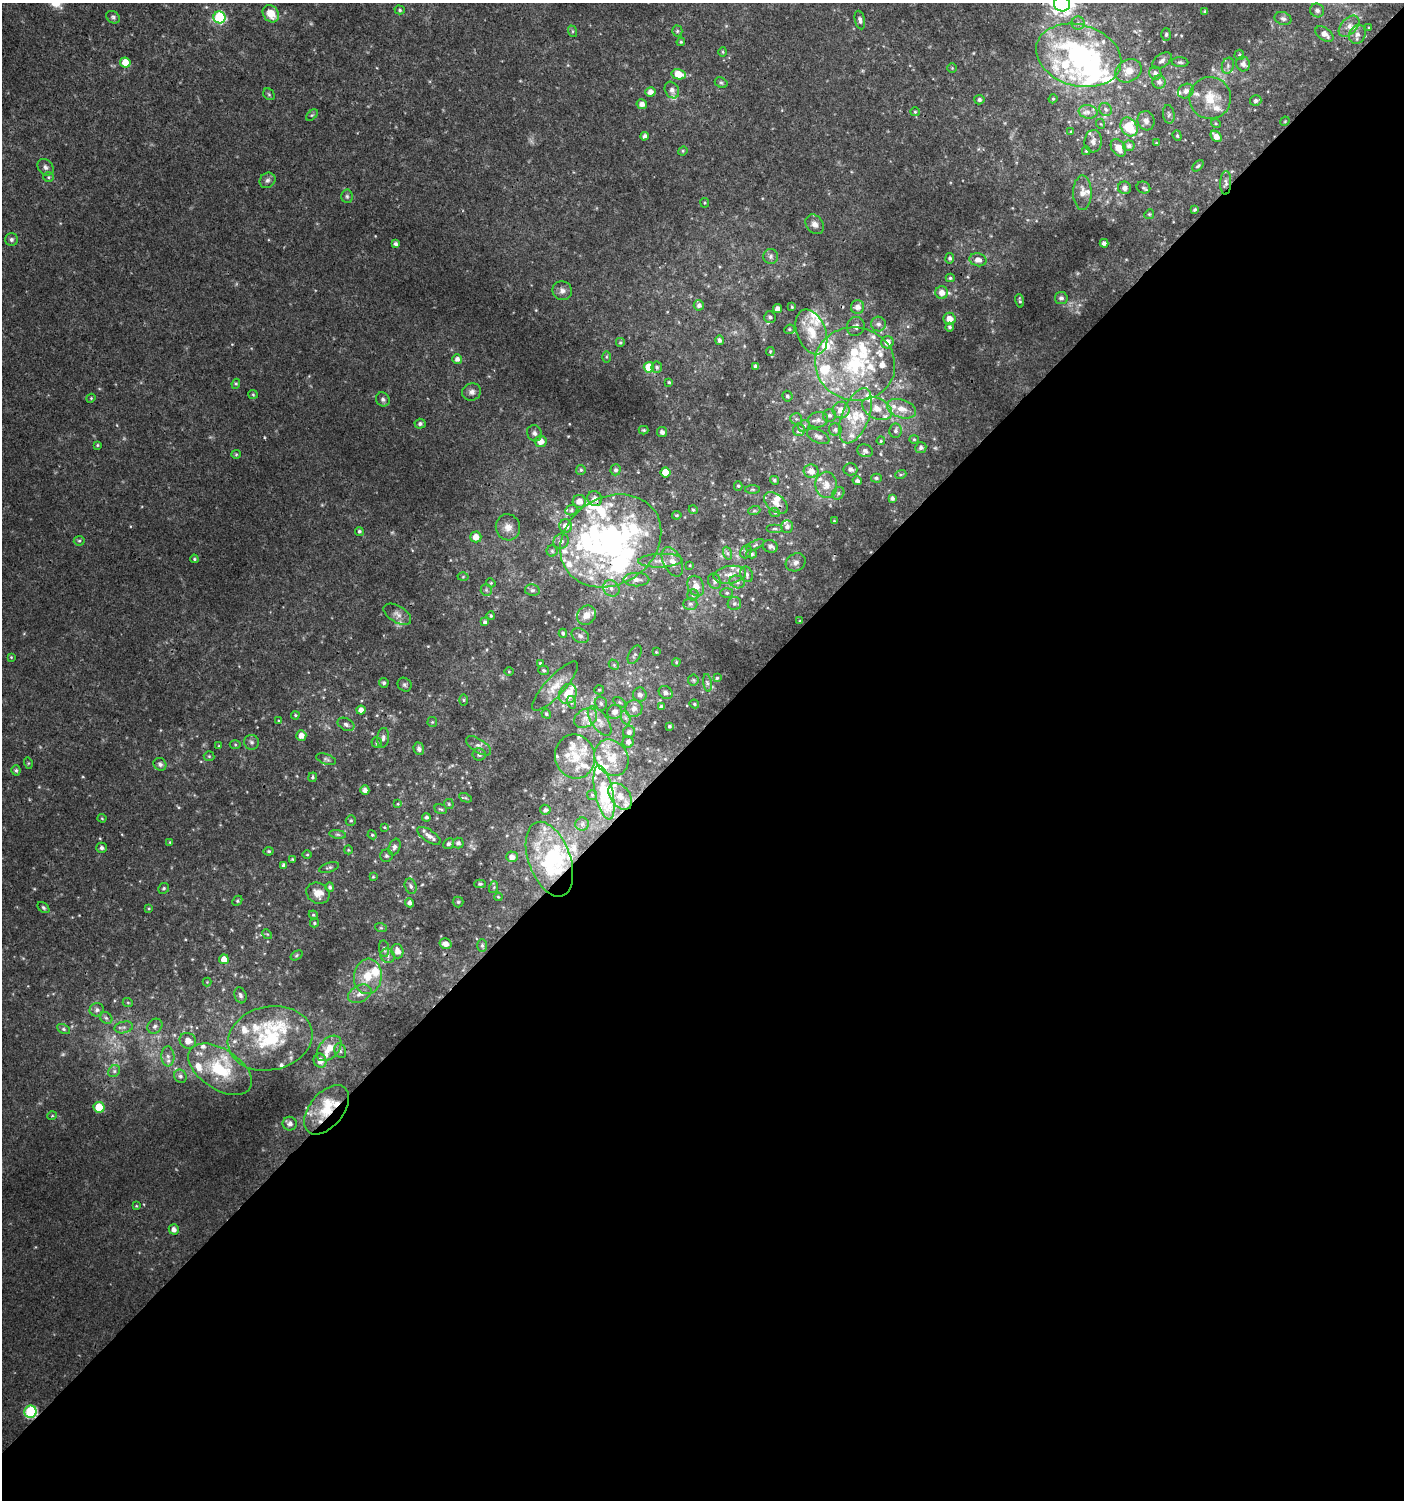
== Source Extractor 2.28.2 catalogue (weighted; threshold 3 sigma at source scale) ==
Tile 15 of 4 x 4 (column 3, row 4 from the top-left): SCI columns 3011-4412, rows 33-1530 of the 6060 x 6084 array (HDU 1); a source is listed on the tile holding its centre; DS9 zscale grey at full resolution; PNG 1406 x 1502 px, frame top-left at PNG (2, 3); each listed source drawn as its Kron ellipse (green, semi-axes under 4 px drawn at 4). Shown black and unused: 51% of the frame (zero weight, under 3 of 4 exposures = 4% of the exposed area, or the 3 px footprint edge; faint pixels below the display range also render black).
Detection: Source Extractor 2.28.2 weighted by HDU 2 'WHT'; one run over the whole footprint, this tile lists its part. Background 0.00437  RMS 0.0021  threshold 0.00962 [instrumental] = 3 sigma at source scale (4.5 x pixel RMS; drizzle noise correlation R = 1.50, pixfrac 1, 0.0396/0.0396 arcsec/px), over >= 5 px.
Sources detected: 419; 2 too faint to see at this stretch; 3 inside a brighter object's white glare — neither listed nor drawn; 77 inside a brighter listed object's ellipse — not listed separately; the other 337 listed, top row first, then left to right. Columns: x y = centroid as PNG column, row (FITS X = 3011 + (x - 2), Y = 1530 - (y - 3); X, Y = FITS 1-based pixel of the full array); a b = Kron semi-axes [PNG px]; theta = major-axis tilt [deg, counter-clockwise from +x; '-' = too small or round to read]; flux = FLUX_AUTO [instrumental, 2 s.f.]
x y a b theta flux
1062 4 8 7 - 120
400 10 5 4 - 0.36
1317 10 7 6 - 0.88
1205 11 4 3 - 0.31
271 14 9 7 -52 3.1
113 17 7 5 -36 0.46
219 17 6 6 - 22
1283 19 8 6 -22 0.66
860 20 9 5 -77 0.68
1078 23 6 6 - 0.69
1349 26 12 8 46 1.6
1369 28 4 3 - 0.21
572 31 6 4 -72 0.29
677 31 5 5 - 0.36
1324 34 10 6 -36 1.6
1357 34 10 8 64 1.2
1166 35 6 5 - 0.41
681 42 4 4 - 0.25
723 52 5 3 - 0.22
1079 55 43 30 -16 41
1239 55 5 5 - 0.28
1162 60 11 6 36 0.79
125 62 5 5 - 3
1180 62 8 5 -1 0.44
1243 64 7 6 - 0.98
1228 66 8 6 72 0.71
952 68 4 4 - 0.22
1129 71 14 11 30 2.7
1155 73 6 6 - 0.76
679 74 7 5 -13 4.5
1159 82 6 6 - 0.8
721 83 7 5 -27 0.37
672 90 9 6 -61 1
1186 91 8 7 - 1.1
650 92 5 5 - 1.3
269 94 6 5 - 0.33
1210 98 21 21 - 5.3
1053 99 5 4 - 0.28
979 100 5 4 - 0.52
1256 100 6 5 - 0.58
642 104 5 5 - 1.1
1105 109 7 6 - 0.56
915 112 5 4 - 0.3
1088 112 9 6 -8 1
1169 114 9 6 -82 0.55
312 115 7 4 44 0.35
1146 121 10 8 -72 1.1
1285 121 5 4 - 0.2
1216 123 5 4 - 0.25
1101 124 5 3 - 0.18
1129 127 10 8 -55 8
1071 132 4 3 - 0.31
645 136 4 4 - 0.59
1177 136 5 4 - 0.29
1216 136 6 4 -48 1.6
1093 141 11 8 86 1.1
1156 143 3 2 - 0.16
1129 146 6 5 - 0.51
1118 148 9 6 -54 2
683 151 5 4 - 0.24
1086 151 4 4 - 0.29
1198 166 7 4 45 0.32
46 167 9 7 -49 0.83
48 177 5 5 - 0.34
267 180 8 7 - 0.7
1226 183 12 5 88 0.73
1125 188 6 6 - 0.8
1143 188 7 6 - 0.4
1082 193 17 9 -90 1.7
347 196 7 5 -86 0.47
705 203 4 4 - 0.23
1195 209 4 3 - 0.33
1149 214 5 4 - 0.27
815 224 10 8 -51 1.2
11 239 6 6 - 0.54
1104 243 4 4 - 0.73
395 244 4 4 - 0.64
771 256 7 7 - 0.65
950 258 5 4 - 0.39
978 260 8 6 -12 1.5
950 278 4 4 - 0.31
562 291 10 9 - 1.1
942 293 6 6 - 1.6
1061 298 6 6 - 0.67
1020 301 7 3 -78 0.34
699 305 5 5 - 0.69
792 307 4 4 - 0.25
857 307 7 6 - 1.3
777 309 5 4 - 0.87
770 317 6 5 - 0.51
949 319 6 6 - 2
878 324 7 7 - 0.79
856 326 9 8 - 0.78
950 327 4 4 - 0.43
789 329 5 4 - 0.32
811 332 23 14 -68 4.9
719 340 5 4 - 0.66
887 342 6 6 - 1.6
620 343 5 5 - 0.36
770 351 4 4 - 0.2
606 357 6 4 -90 0.3
457 359 5 4 - 0.89
855 364 40 36 -12 22
756 366 4 4 - 0.68
649 367 5 5 - 6.1
657 367 5 5 - 0.41
669 382 3 3 - 0.26
236 384 5 4 - 0.29
472 392 9 8 - 0.95
253 394 5 4 - 0.26
787 396 5 5 - 0.47
91 398 4 3 - 0.23
383 399 7 6 - 0.58
877 409 16 10 -26 2.5
902 409 15 9 -18 2.5
841 410 8 8 - 2
829 415 7 6 - 0.59
856 416 29 13 69 5.6
796 419 6 5 - 0.43
818 420 10 8 9 1.2
420 424 5 5 - 0.53
804 426 6 5 - 0.51
644 430 5 4 - 0.26
799 430 6 6 - 0.92
835 430 6 6 - 0.59
896 431 7 6 - 0.6
662 432 5 5 - 0.53
534 433 8 7 - 0.81
818 436 12 6 -26 1
914 439 4 4 - 0.23
541 441 6 6 - 2
881 441 4 3 - 0.23
97 445 4 4 - 0.24
921 448 6 5 - 0.63
865 451 8 6 -20 0.61
236 454 5 4 - 0.25
850 469 7 6 - 0.72
581 470 5 5 - 0.35
616 470 5 5 - 0.56
811 471 7 7 - 1.9
665 472 5 5 - 4.9
901 474 5 3 - 0.27
876 478 5 4 - 0.43
774 480 4 4 - 0.39
857 481 4 4 - 0.62
826 485 13 11 -84 2.1
738 486 5 4 - 0.31
753 489 7 4 0 0.32
838 493 7 5 50 0.46
892 498 4 4 - 0.57
595 499 8 7 - 1.3
579 501 6 6 - 1.8
776 503 13 8 -39 1.7
571 510 6 5 - 0.41
693 510 4 4 - 0.28
754 511 6 4 19 0.36
775 513 5 3 - 0.22
677 515 5 3 - 0.24
834 521 4 3 - 0.18
566 526 6 6 - 1.8
787 526 6 6 - 0.73
508 527 13 12 - 1.8
775 529 8 4 0 0.35
359 531 4 4 - 0.4
476 537 5 5 - 2
79 541 5 5 - 0.32
561 541 8 7 - 0.98
611 541 53 43 33 54
755 545 10 4 27 0.43
770 546 7 6 - 0.89
552 551 5 5 - 0.36
746 552 7 5 66 0.43
727 553 6 4 -71 0.44
752 554 5 4 - 0.4
194 559 4 3 - 0.26
660 561 22 7 2 1.9
672 562 15 9 -64 1.9
796 562 10 8 30 1.1
690 565 3 3 - 0.2
747 574 8 6 -69 0.69
730 575 16 8 9 2.1
463 577 5 3 - 0.21
636 580 13 7 0 1.4
714 581 8 6 -68 0.59
737 582 8 6 -18 0.69
491 583 5 4 - 0.21
696 586 10 8 -67 2.1
611 588 9 7 -50 1.1
486 590 6 5 - 0.37
532 590 7 5 -11 0.5
727 593 6 5 - 0.36
693 595 5 5 - 0.4
734 603 7 6 - 0.55
690 604 7 6 - 0.51
397 614 15 8 -32 1.3
586 615 10 9 - 2
491 616 4 3 - 0.26
800 621 4 4 - 0.18
485 622 4 4 - 0.53
563 633 4 4 - 0.3
580 636 9 6 -29 0.69
656 652 4 3 - 0.2
635 655 10 5 60 0.52
11 657 4 3 - 0.21
676 662 4 3 - 0.26
540 663 4 4 - 0.24
614 665 6 4 -47 0.34
544 670 5 4 - 0.35
509 672 5 3 - 0.19
717 678 4 4 - 0.33
693 680 5 5 - 0.31
384 683 5 4 - 0.44
707 683 9 4 -81 0.52
405 685 7 6 - 0.48
555 686 32 9 47 3.1
599 690 5 4 - 0.29
666 693 7 6 - 0.76
568 694 10 8 64 4
640 695 7 7 - 0.88
464 700 5 3 - 0.25
571 702 6 4 -72 0.36
619 702 7 4 -32 0.33
601 703 7 6 - 0.54
694 704 5 3 - 0.28
661 707 4 4 - 0.43
634 708 8 8 - 1.5
361 710 4 4 - 1.3
615 712 7 7 - 1.3
546 714 5 4 - 0.39
295 715 4 4 - 0.26
586 718 12 8 31 1.6
626 718 7 4 -70 0.57
279 721 4 3 - 0.19
600 721 17 8 -55 1.9
432 722 5 5 - 0.26
346 724 9 6 -28 0.74
669 726 3 3 - 0.34
629 732 6 6 - 0.74
301 736 5 5 - 1.8
383 738 10 6 84 0.66
251 742 7 7 - 0.65
628 742 5 5 - 0.85
377 743 5 5 - 0.41
235 744 5 3 - 0.24
219 746 3 3 - 0.2
478 746 14 6 -33 1.1
419 749 6 5 - 0.76
479 754 6 6 - 0.61
209 756 5 5 - 0.29
575 757 22 20 -76 5.5
612 758 19 16 -55 4.4
326 759 10 5 -18 0.55
28 763 5 3 - 0.21
160 764 7 6 - 0.69
16 770 5 4 - 0.38
313 777 5 4 - 0.34
365 790 4 4 - 1
604 793 27 9 -78 12
592 795 5 5 - 0.3
620 796 15 9 -53 2.4
465 798 6 4 -26 0.31
398 804 4 3 - 0.17
449 804 5 5 - 0.29
441 809 6 4 -20 0.34
545 810 5 5 - 0.53
426 817 4 4 - 0.5
102 818 4 4 - 0.22
351 821 5 5 - 0.34
582 824 6 6 - 0.69
384 827 4 4 - 0.2
338 834 8 4 -9 0.47
372 835 4 4 - 0.26
429 836 13 6 -33 1.3
170 842 4 4 - 0.2
458 843 5 5 - 0.64
448 844 6 5 - 0.5
394 847 8 5 69 0.72
102 848 5 5 - 0.62
348 850 4 4 - 0.22
269 851 5 4 - 0.32
307 855 4 3 - 0.2
386 856 6 6 - 0.49
512 857 6 5 - 1.5
292 859 4 4 - 0.21
549 859 39 21 -70 20
284 865 4 3 - 0.54
329 867 10 5 18 0.47
373 877 4 3 - 0.22
480 884 5 3 - 0.35
411 886 8 5 -71 0.57
330 887 5 4 - 0.5
494 887 6 4 72 0.26
164 888 5 5 - 0.36
318 893 12 10 -29 2.2
498 897 4 3 - 0.21
237 901 5 4 - 0.35
458 902 5 5 - 0.34
410 903 5 4 - 0.97
43 908 7 4 -40 0.39
149 908 4 3 - 0.2
313 915 4 4 - 0.27
314 923 4 4 - 0.28
381 928 6 3 -18 0.26
267 934 5 4 - 0.26
446 944 6 5 - 1.2
482 945 6 5 - 0.51
384 949 8 5 -81 0.52
397 951 7 6 - 1.4
297 955 6 4 33 0.27
388 956 7 6 - 0.7
224 959 5 5 - 2.1
368 976 17 14 85 4.3
207 982 4 4 - 0.19
360 994 12 8 26 1.5
240 995 8 6 -71 0.62
128 1003 5 3 - 0.24
97 1010 7 6 - 0.74
106 1018 7 5 -43 0.5
155 1026 8 7 - 0.81
124 1027 9 5 12 0.72
63 1029 7 4 -27 0.36
270 1038 43 32 12 18
188 1041 8 7 - 2
329 1048 15 9 47 3.4
340 1051 7 5 -69 0.56
168 1056 10 6 -87 1
320 1061 7 6 - 1.5
220 1069 36 20 -33 11
114 1071 6 5 - 0.5
180 1076 7 6 - 0.6
99 1107 5 5 - 6.9
326 1110 29 17 51 7.6
52 1116 5 3 - 0.2
290 1124 7 7 - 0.86
136 1206 4 4 - 0.21
174 1229 5 5 - 1
30 1412 6 6 - 23
Overlapping masked pixels (flux is a lower limit): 3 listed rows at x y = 549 859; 326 1110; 30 1412
Isophote crosses this tile's border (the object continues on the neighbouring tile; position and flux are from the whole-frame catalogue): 1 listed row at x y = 1062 4